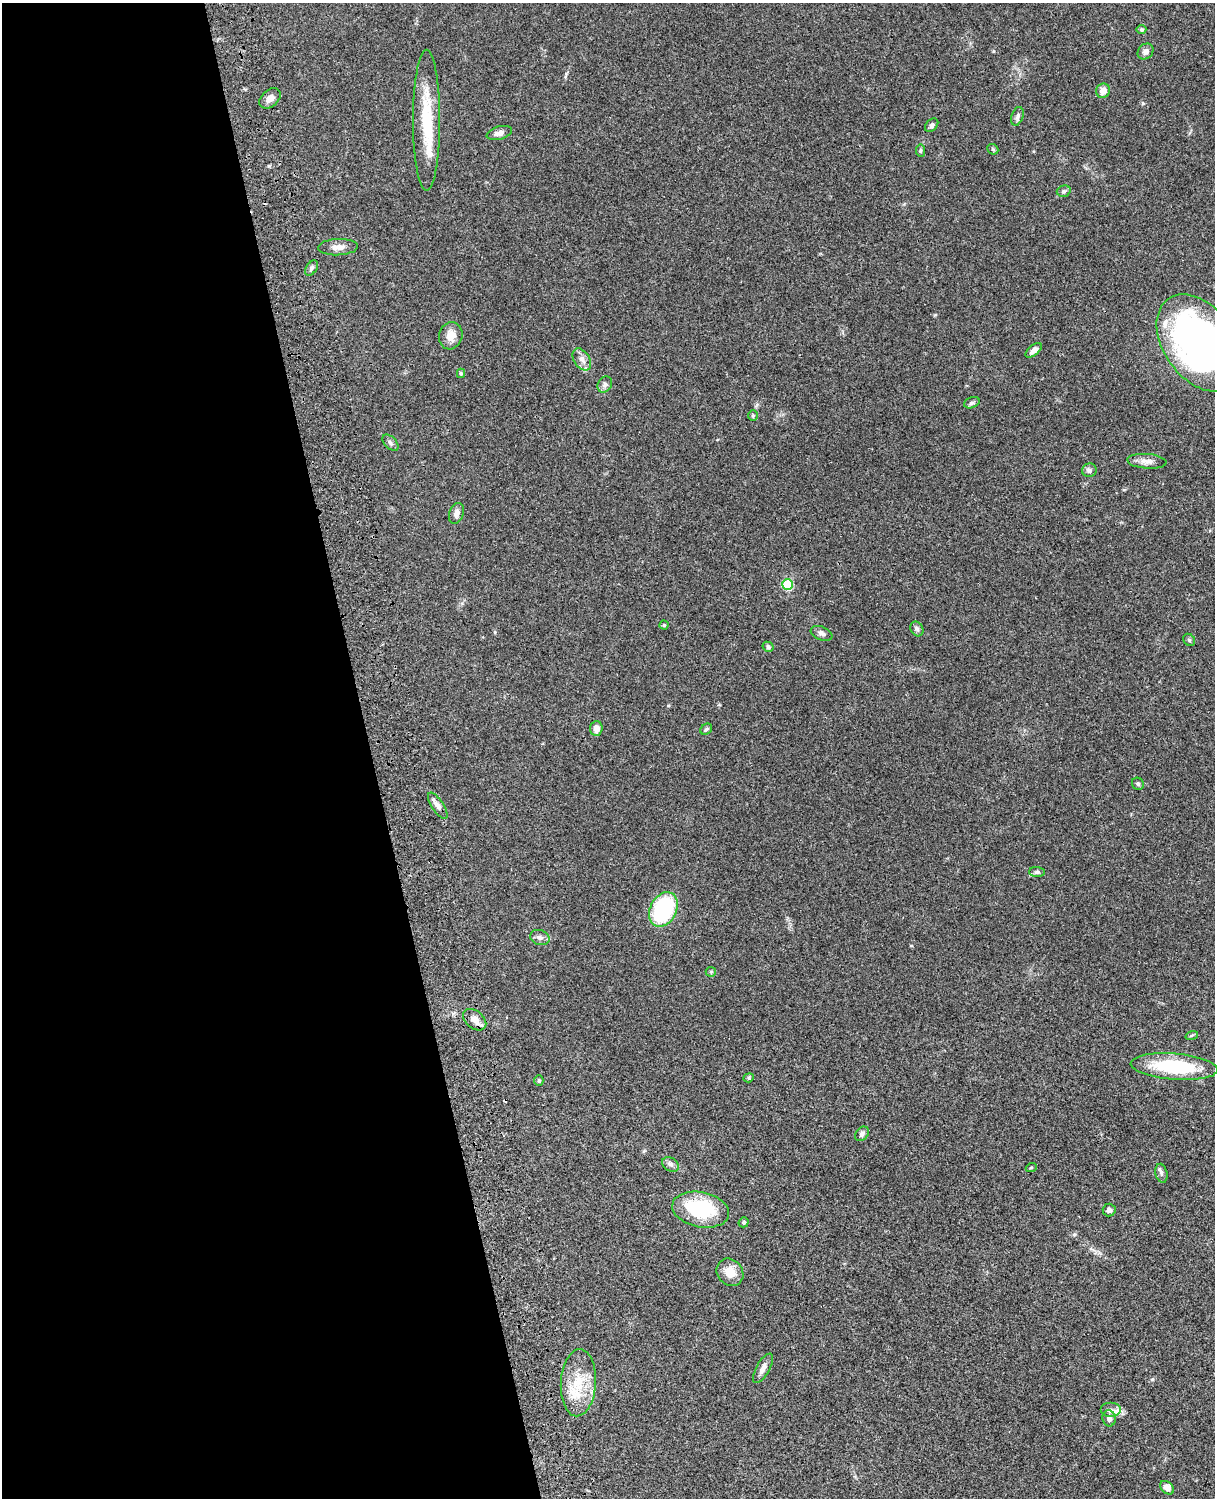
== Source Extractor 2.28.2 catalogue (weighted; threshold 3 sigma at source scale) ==
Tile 5 of 4 x 3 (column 1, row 2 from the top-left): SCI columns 122-1334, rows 1775-3270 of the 5091 x 4931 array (HDU 1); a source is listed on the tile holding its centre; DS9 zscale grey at full resolution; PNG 1217 x 1500 px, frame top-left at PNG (2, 3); each listed source drawn as its Kron ellipse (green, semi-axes under 4 px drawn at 4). Shown black and unused: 30% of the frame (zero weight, under 3 of 4 exposures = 6% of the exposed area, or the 3 px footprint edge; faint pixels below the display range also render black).
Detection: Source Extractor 2.28.2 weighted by HDU 2 'WHT'; one run over the whole footprint, this tile lists its part. Background 0.0755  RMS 0.0058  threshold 0.026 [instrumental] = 3 sigma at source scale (4.5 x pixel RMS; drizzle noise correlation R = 1.50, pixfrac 1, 0.05/0.05 arcsec/px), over >= 5 px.
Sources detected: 60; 1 cosmic-ray / hot-pixel residue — neither listed nor drawn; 2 inside a brighter listed object's ellipse — not listed separately; the other 57 listed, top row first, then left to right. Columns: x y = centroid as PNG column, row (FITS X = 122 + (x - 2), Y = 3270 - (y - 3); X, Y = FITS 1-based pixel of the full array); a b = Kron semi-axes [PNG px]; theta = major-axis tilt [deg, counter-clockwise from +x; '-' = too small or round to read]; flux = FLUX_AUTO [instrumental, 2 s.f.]
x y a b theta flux
1141 30 5 4 - 0.93
1146 51 9 7 45 2.2
1103 91 7 7 - 4.4
270 98 12 8 43 3.7
1017 116 10 5 71 1.7
426 120 70 13 -90 29
932 125 8 5 48 1.4
499 133 13 6 15 3
993 149 6 4 -42 0.74
920 151 6 4 -85 0.8
1064 191 7 5 15 1.2
338 247 20 8 2 4.3
312 268 8 5 54 1.5
451 336 14 11 75 5.9
1200 343 54 36 -54 240
1034 350 10 5 40 2.9
582 359 12 7 -57 3.3
461 373 4 4 - 0.99
605 384 8 7 - 1.8
972 403 8 5 21 1.2
753 416 5 4 - 0.8
390 443 10 6 -46 1.6
1147 461 20 7 -4 3.8
1089 470 7 6 - 1.6
456 513 11 7 71 2.8
787 584 5 5 - 33
664 625 4 4 - 0.68
917 629 8 6 -61 1.4
822 633 11 6 -22 2
1189 640 7 5 -46 0.86
768 647 6 5 - 1.2
596 728 7 6 - 4.2
706 729 6 5 - 0.87
1138 784 6 5 - 1
438 806 15 6 -57 2.9
1037 872 8 5 -5 1.5
663 909 18 13 63 51
540 938 10 7 -20 2.3
711 972 5 5 - 0.73
475 1020 13 8 -39 5
1192 1035 6 4 18 0.79
1174 1067 43 13 -5 39
749 1078 5 4 - 0.82
539 1081 5 4 - 0.67
862 1134 8 6 49 1.8
671 1164 9 6 -37 1.9
1031 1168 5 3 - 0.54
1161 1173 9 6 -77 1.5
701 1210 29 17 -11 40
1109 1210 6 6 - 2
744 1222 5 5 - 1.1
730 1272 14 12 -49 7.9
763 1368 16 6 60 3.7
578 1383 33 17 86 19
1111 1410 10 7 0 3.1
1109 1418 8 6 -80 2.5
1167 1488 8 5 -41 3.8
Isophote crosses this tile's border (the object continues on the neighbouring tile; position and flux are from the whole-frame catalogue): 1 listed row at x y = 1200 343